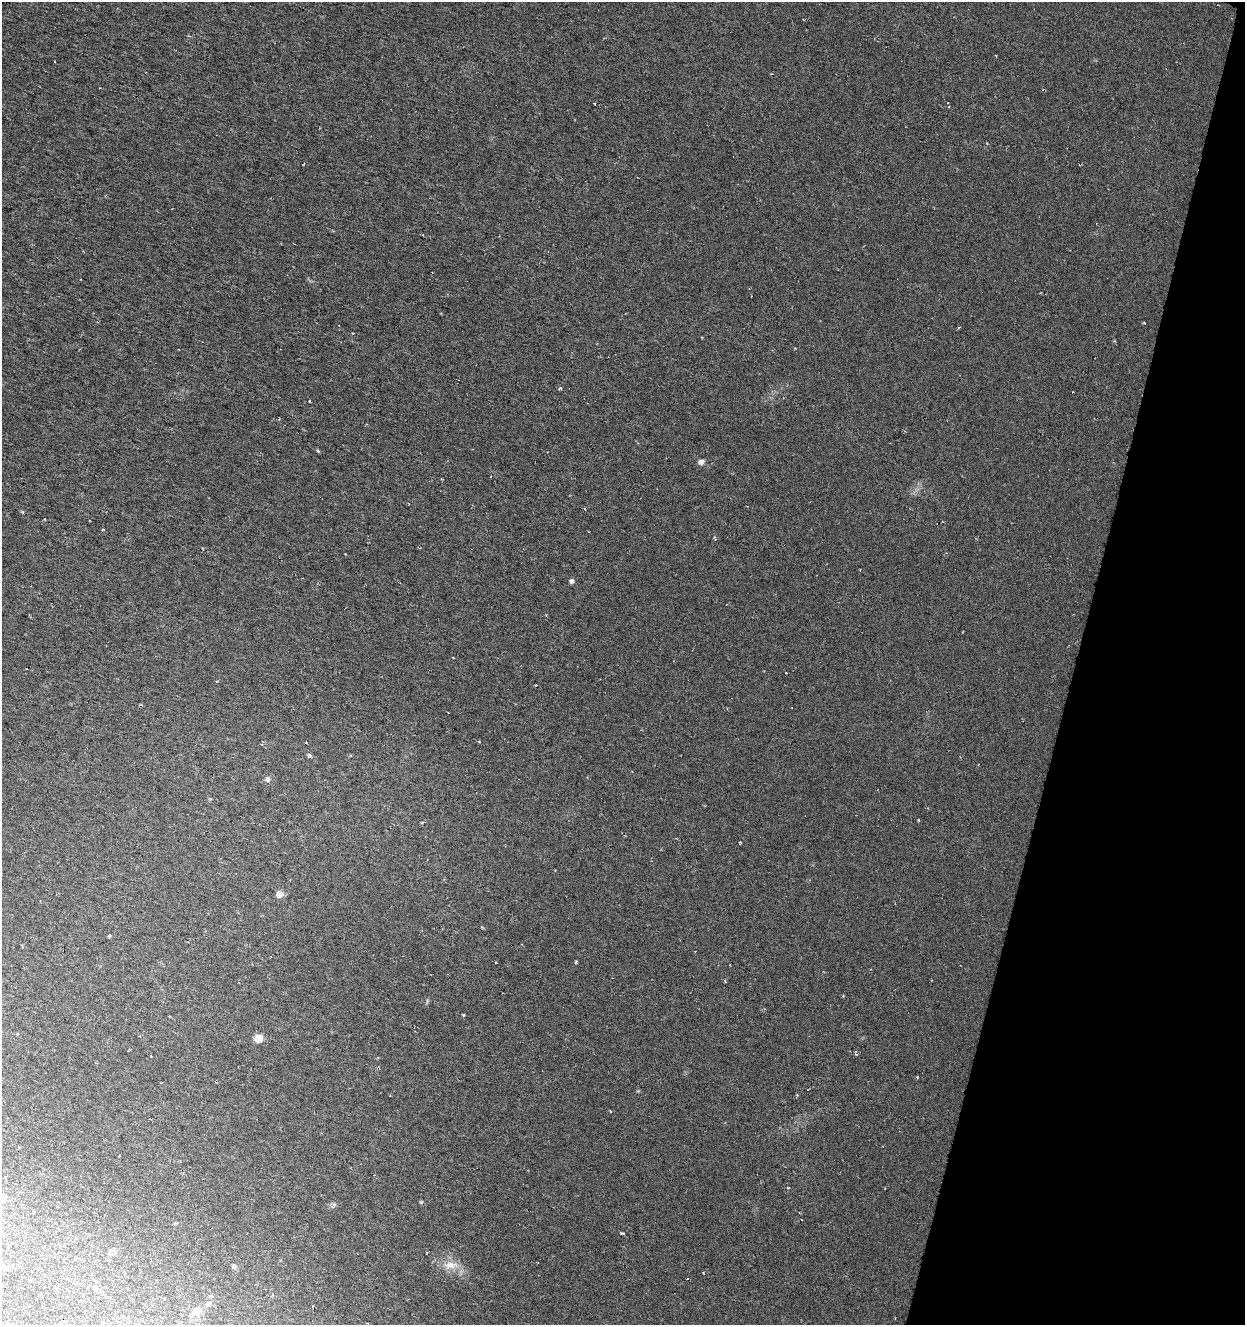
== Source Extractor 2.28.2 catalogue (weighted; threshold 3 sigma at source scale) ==
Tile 8 of 4 x 4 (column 4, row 2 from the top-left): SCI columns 3943-5185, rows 2652-3974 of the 5463 x 5298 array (HDU 1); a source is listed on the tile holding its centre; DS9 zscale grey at full resolution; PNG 1247 x 1327 px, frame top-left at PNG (2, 2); no overlay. Shown black and unused: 14% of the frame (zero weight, under 3 of 6 exposures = <1% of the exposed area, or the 3 px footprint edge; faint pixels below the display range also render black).
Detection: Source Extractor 2.28.2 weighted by HDU 2 'WHT'; one run over the whole footprint, this tile lists its part. Background 0.00669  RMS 0.0034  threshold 0.0139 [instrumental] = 3 sigma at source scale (4.09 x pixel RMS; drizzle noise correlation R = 1.36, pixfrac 0.8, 0.0396/0.0396 arcsec/px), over >= 5 px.
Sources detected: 34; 2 cosmic-ray / hot-pixel residue — not listed; the other 32 listed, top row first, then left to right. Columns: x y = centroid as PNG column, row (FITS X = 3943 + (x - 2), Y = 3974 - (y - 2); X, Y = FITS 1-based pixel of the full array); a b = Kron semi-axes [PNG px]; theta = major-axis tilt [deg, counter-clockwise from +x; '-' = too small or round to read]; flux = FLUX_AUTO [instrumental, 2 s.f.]
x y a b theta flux
560 388 5 4 - 0.5
310 401 3 2 - 0.27
318 451 3 2 - 0.63
701 462 8 7 - 1
585 509 4 2 - 0.22
22 512 5 4 - 0.3
103 530 3 2 - 0.36
715 538 6 3 -71 0.36
571 581 5 5 - 1
141 705 4 3 - 0.29
309 755 5 4 - 0.64
268 779 7 6 - 1.1
918 820 3 2 - 0.25
740 842 3 2 - 0.29
279 894 5 5 - 3.5
109 936 3 3 - 0.87
576 962 4 3 - 0.36
258 1038 7 6 - 4.1
855 1053 6 4 -74 0.42
151 1056 2 2 - 0.24
377 1058 3 3 - 0.27
797 1095 3 3 - 0.34
788 1188 4 2 - 0.24
2 1199 7 7 - 1.8
421 1202 5 4 - 0.36
175 1223 6 3 19 0.31
622 1233 5 3 - 0.5
450 1265 17 11 1 3.9
234 1266 5 5 - 0.89
210 1296 6 4 -20 0.44
208 1304 7 7 - 1.1
197 1310 10 9 - 2.6
Isophote crosses this tile's border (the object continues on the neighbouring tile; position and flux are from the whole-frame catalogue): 1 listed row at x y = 2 1199
Unlisted compact peaks at least as high as the median listed source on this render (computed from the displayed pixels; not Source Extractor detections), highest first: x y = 1144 323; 703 1273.